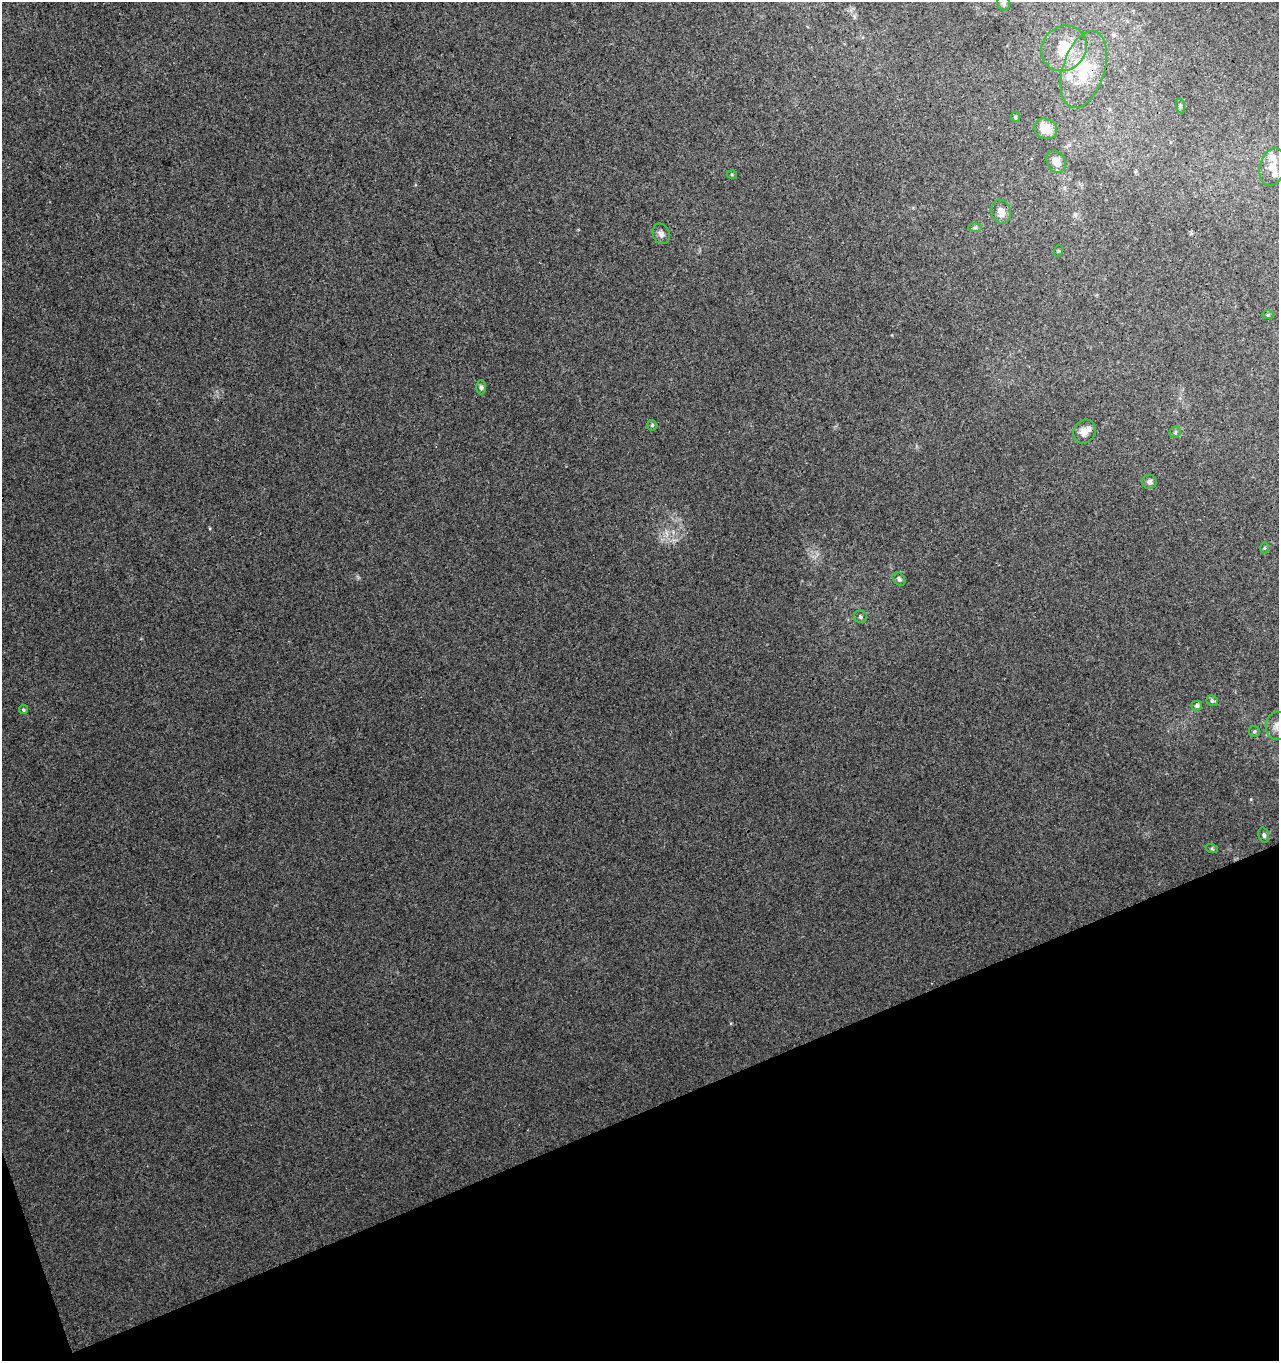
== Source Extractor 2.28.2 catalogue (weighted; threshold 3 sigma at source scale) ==
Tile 14 of 4 x 4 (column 2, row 4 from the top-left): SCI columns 1372-2648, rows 57-1415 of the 5351 x 5547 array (HDU 1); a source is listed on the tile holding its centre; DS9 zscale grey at full resolution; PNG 1281 x 1363 px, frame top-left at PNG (2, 2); each listed source drawn as its Kron ellipse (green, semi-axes under 4 px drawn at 4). Shown black and unused: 19% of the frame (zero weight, under 3 of 4 exposures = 5% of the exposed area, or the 3 px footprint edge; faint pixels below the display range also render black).
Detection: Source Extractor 2.28.2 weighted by HDU 2 'WHT'; one run over the whole footprint, this tile lists its part. Background 0.0032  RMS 0.0034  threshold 0.0155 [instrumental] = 3 sigma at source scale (4.5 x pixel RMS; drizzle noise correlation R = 1.50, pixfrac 1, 0.0396/0.0396 arcsec/px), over >= 5 px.
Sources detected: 34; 1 inside a brighter object's white glare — neither listed nor drawn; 4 inside a brighter listed object's ellipse — not listed separately; the other 29 listed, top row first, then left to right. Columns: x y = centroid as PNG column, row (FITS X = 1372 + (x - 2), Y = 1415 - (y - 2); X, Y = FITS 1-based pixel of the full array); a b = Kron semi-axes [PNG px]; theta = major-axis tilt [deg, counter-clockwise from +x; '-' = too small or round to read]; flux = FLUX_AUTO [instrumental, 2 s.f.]
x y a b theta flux
1004 3 8 6 -80 0.81
1064 48 24 21 47 9.6
1084 69 40 21 73 15
1180 106 7 4 -81 0.49
1015 117 5 4 - 0.43
1046 129 12 10 -28 5.7
1056 162 12 9 -60 3.1
1272 167 19 12 77 4.1
732 175 5 3 - 0.33
1001 212 12 9 -75 2.5
975 228 7 4 2 0.6
661 234 10 8 -66 1.5
1058 251 6 3 71 0.35
1268 315 6 4 2 0.42
481 387 7 5 -89 0.82
652 425 5 4 - 0.6
1084 432 12 10 60 2.7
1175 432 6 5 - 0.6
1149 482 7 7 - 1.1
1264 548 6 4 89 0.43
899 579 7 5 -47 0.81
860 617 6 6 - 0.74
1212 701 6 5 - 0.75
1197 706 5 5 - 0.86
23 710 4 4 - 0.54
1277 726 14 11 87 2.8
1254 732 5 5 - 0.63
1264 835 7 5 -72 0.77
1212 849 6 4 -19 0.45
Overlapping masked pixels (flux is a lower limit): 1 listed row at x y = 1084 69
Isophote crosses this tile's border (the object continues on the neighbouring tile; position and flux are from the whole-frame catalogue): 2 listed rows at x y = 1004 3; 1277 726
Unlisted compact peaks at least as high as the median listed source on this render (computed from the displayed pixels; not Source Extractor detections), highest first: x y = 210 528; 1251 799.